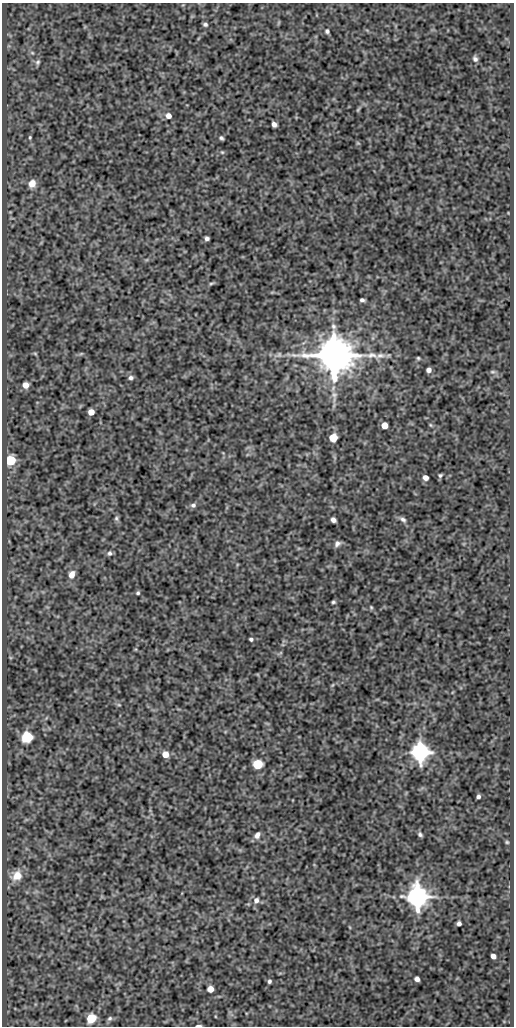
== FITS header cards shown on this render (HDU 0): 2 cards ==
NAXIS1  =                  512
NAXIS2  =                 1024

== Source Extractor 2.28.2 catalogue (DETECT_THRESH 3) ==
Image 512 x 1024 px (HDU 0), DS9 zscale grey, 1 PNG px = 1 image px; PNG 516 x 1028 px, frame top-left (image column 1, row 1024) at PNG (2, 3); no overlay
Background 485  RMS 0.99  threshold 2.97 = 3 sigma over >= 5 px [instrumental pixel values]
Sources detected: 65; all 65 listed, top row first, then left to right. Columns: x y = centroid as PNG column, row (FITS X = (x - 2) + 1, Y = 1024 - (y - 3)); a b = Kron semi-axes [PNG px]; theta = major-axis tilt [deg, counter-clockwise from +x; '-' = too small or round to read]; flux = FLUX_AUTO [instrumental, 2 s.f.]
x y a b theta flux
205 24 5 4 - 140
327 31 5 5 - 130
32 53 6 5 - 110
475 59 7 5 -65 180
38 62 8 6 65 170
358 110 8 3 56 88
168 116 6 6 - 390
274 124 5 4 - 310
30 137 5 4 - 83
221 138 4 3 - 120
358 143 5 4 - 76
222 152 5 5 - 87
32 183 8 7 - 620
207 238 4 4 - 180
211 283 8 4 9 100
362 300 4 4 - 170
35 353 6 4 -2 74
81 354 6 4 19 80
279 355 9 7 56 210
333 355 12 10 -6 220000
388 355 7 4 19 110
418 358 4 4 - 80
429 370 4 4 - 290
493 372 8 4 0 110
131 378 6 5 - 180
25 385 5 5 - 720
334 395 12 8 -72 410
91 412 5 5 - 730
384 425 5 5 - 1000
430 425 6 4 -87 73
333 438 6 6 - 1300
11 460 5 5 - 6400
440 475 4 3 - 100
425 477 5 4 - 390
193 505 7 6 - 200
116 518 7 5 89 140
403 519 10 6 -28 220
333 520 5 4 - 260
337 544 9 6 36 240
109 553 7 6 - 170
72 575 8 6 69 540
138 593 5 5 - 110
333 602 4 3 - 100
371 607 5 4 - 82
251 639 4 3 - 130
119 705 6 3 -18 74
27 737 6 6 - 10000
420 752 7 6 - 50000
165 754 5 5 - 890
257 764 5 5 - 5600
478 796 4 4 - 160
420 834 5 4 - 130
257 835 8 6 60 310
507 842 5 4 - 84
17 876 14 11 40 920
417 897 7 7 - 79000
256 900 8 7 - 310
459 923 4 4 - 210
493 956 5 4 - 350
417 979 5 4 - 300
269 981 5 4 - 140
210 989 5 5 - 790
91 1018 6 5 - 4500
110 1018 7 6 - 140
198 1026 5 2 - 180
At the frame edge (FLAGS 8, measured only in part): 1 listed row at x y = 198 1026

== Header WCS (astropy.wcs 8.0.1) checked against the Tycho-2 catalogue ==
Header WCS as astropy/WCSLIB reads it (CRVAL/CRPIX/CD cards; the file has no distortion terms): RA---SIN/DEC--SIN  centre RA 01:00:55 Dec -01:04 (15.23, -1.07 deg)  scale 1 arcsec/px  FOV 8.5' x 17.1'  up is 0 deg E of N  parity normal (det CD < 0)
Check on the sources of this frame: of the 60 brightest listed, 6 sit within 1.5 arcsec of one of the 6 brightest Tycho-2 stars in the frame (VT <= 12.46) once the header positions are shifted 0.23 arcsec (0.03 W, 0.23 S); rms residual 0.39 arcsec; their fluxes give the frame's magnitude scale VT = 22.12 - 2.5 log10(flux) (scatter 0.29 mag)
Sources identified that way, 6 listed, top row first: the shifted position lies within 1.5 arcsec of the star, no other Tycho-2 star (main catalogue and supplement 1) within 3.0 arcsec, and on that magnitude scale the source's flux lands within +1.5 / -3 mag of the star's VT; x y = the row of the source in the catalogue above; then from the Tycho-2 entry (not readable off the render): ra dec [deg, ICRS J2000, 3 dp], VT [Tycho-2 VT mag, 2 dp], TYC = Tycho-2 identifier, HIP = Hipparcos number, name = IAU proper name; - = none
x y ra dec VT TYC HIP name
333 355 15.207 -1.022 8.91 4681-1072-1 4735 -
11 460 15.297 -1.051 12.46 4681-728-1 - -
27 737 15.292 -1.128 11.39 4681-1820-1 - -
420 752 15.183 -1.132 10.72 4681-1928-1 - -
417 897 15.184 -1.172 10.11 4681-1226-1 - -
91 1018 15.274 -1.206 12.12 4681-1073-1 - -